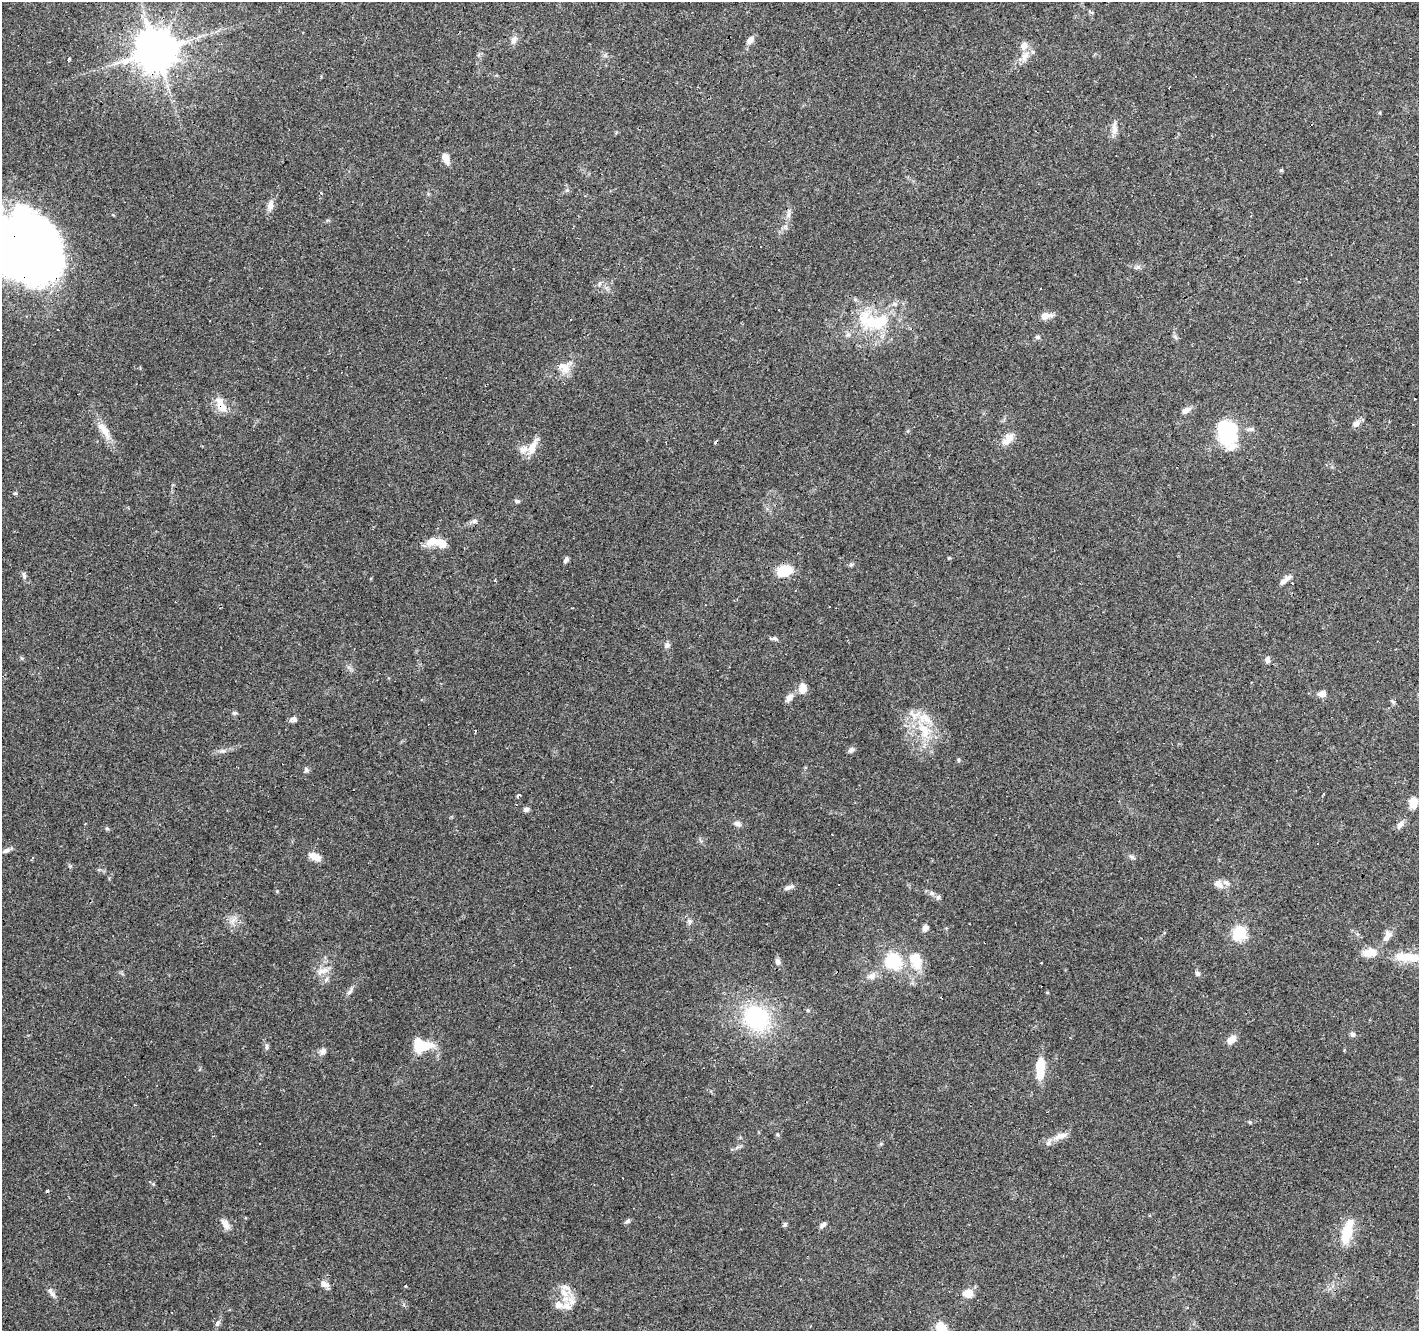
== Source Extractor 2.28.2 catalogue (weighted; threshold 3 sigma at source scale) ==
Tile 10 of 4 x 4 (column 2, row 3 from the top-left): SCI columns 1417-2833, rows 1530-2858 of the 5670 x 5783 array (HDU 1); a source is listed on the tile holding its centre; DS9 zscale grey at full resolution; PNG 1421 x 1333 px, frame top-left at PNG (2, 2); no overlay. Shown black and unused: <1% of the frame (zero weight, under 3 of 4 exposures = <1% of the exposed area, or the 3 px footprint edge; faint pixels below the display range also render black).
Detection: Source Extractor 2.28.2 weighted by HDU 2 'WHT'; one run over the whole footprint, this tile lists its part. Background 0.0903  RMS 0.0053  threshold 0.0239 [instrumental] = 3 sigma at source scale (4.5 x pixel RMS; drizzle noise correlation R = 1.50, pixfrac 1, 0.0396/0.0396 arcsec/px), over >= 5 px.
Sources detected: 140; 3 inside a brighter object's white glare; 18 cosmic-ray / hot-pixel residue — not listed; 14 inside a brighter listed object's ellipse — not listed separately; the other 105 listed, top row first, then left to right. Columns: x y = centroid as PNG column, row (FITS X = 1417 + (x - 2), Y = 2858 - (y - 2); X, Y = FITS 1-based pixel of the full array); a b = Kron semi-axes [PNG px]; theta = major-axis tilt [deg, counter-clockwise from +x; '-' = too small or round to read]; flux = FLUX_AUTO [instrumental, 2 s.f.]
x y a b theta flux
514 40 12 7 71 2.6
750 40 12 7 51 2.8
156 51 13 11 18 1900
1025 56 16 9 64 4.7
69 59 3 3 - 1.2
1114 128 20 6 89 3.6
446 158 12 7 -68 5
1281 170 6 4 43 0.65
567 190 6 4 42 0.94
321 193 3 2 - 1.6
270 205 14 8 76 3.3
788 215 12 6 72 2.3
26 248 72 61 -36 390
1040 288 3 2 - 0.55
1046 316 14 8 9 4.2
876 322 46 21 8 32
1037 337 7 5 -3 1.1
1175 337 7 4 -46 1
564 367 19 12 -27 6.2
1415 399 2 2 - 0.5
222 407 11 10 - 5.6
1186 410 12 7 30 2.7
1356 423 8 7 - 2.8
104 430 27 10 -55 7.4
1227 433 30 18 -65 42
1008 439 20 10 48 5.3
532 447 21 8 65 6.7
517 501 7 4 -14 1.1
474 521 8 6 31 1.6
432 541 21 10 4 7.7
566 560 8 5 57 1.5
851 564 7 4 20 0.87
784 571 16 10 13 14
24 575 11 5 -80 1.4
1287 578 12 7 29 2.3
830 607 3 2 - 0.74
775 638 7 5 -1 1.2
667 645 7 7 - 1.8
1267 660 7 6 - 2.4
803 688 12 9 86 5
1322 694 8 6 7 3.5
789 697 12 7 51 2.9
1392 701 6 4 -45 0.87
234 713 7 5 -1 0.93
294 719 9 6 -7 2.1
924 730 26 15 -48 18
851 750 9 6 42 1.5
222 751 12 4 9 1.8
959 760 6 4 -90 0.65
306 770 7 6 - 1.3
1324 794 3 2 - 0.53
519 795 4 3 - 1.5
1413 803 10 7 81 8.5
526 809 7 6 - 1.7
85 823 3 2 - 0.66
737 824 9 7 -19 2.3
1400 825 13 6 47 2.7
107 828 6 4 -19 0.69
6 851 10 6 21 1.7
315 857 14 8 -28 5.3
1131 857 8 5 -20 1.2
1219 884 14 9 -34 3.9
788 888 14 6 15 2.1
938 897 8 6 54 1.3
233 920 11 5 45 2.5
689 921 7 5 72 1.3
925 928 9 7 59 2
1239 933 6 6 - 74
1387 936 17 9 68 3.9
1370 952 13 9 5 8.3
1403 957 26 12 -9 11
915 959 23 15 -75 14
778 961 8 6 -62 1.6
893 961 7 6 - 100
1041 962 3 2 - 0.9
322 971 18 7 21 4
1197 973 7 5 -64 1.4
872 976 12 8 26 3.2
326 979 8 5 68 1.6
350 991 13 5 59 1.8
808 1010 6 5 - 0.75
756 1018 29 25 -40 52
1352 1034 7 6 - 1.5
1231 1040 11 7 34 4.6
266 1046 8 4 55 0.99
422 1046 20 13 -2 18
323 1051 8 7 - 2.5
1039 1065 13 9 68 9.4
1249 1122 5 3 - 0.55
777 1135 6 4 -84 0.78
1060 1136 20 7 18 4.7
259 1143 3 3 - 1
628 1221 7 6 - 1.2
226 1224 14 8 -53 3.9
785 1225 7 5 62 1
823 1225 8 5 39 2.1
1347 1232 31 14 75 13
325 1284 13 7 -31 2.7
405 1286 3 2 - 0.77
564 1293 15 8 -50 5.8
968 1293 12 11 - 5.5
52 1294 12 6 -41 2.2
567 1306 15 11 -8 5.2
217 1323 11 5 61 1.6
942 1328 17 11 -48 9.7
Overlapping masked pixels (flux is a lower limit): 3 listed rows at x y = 156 51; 26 248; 222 407
Isophote crosses this tile's border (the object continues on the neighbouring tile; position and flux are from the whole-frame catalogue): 2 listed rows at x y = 26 248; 942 1328